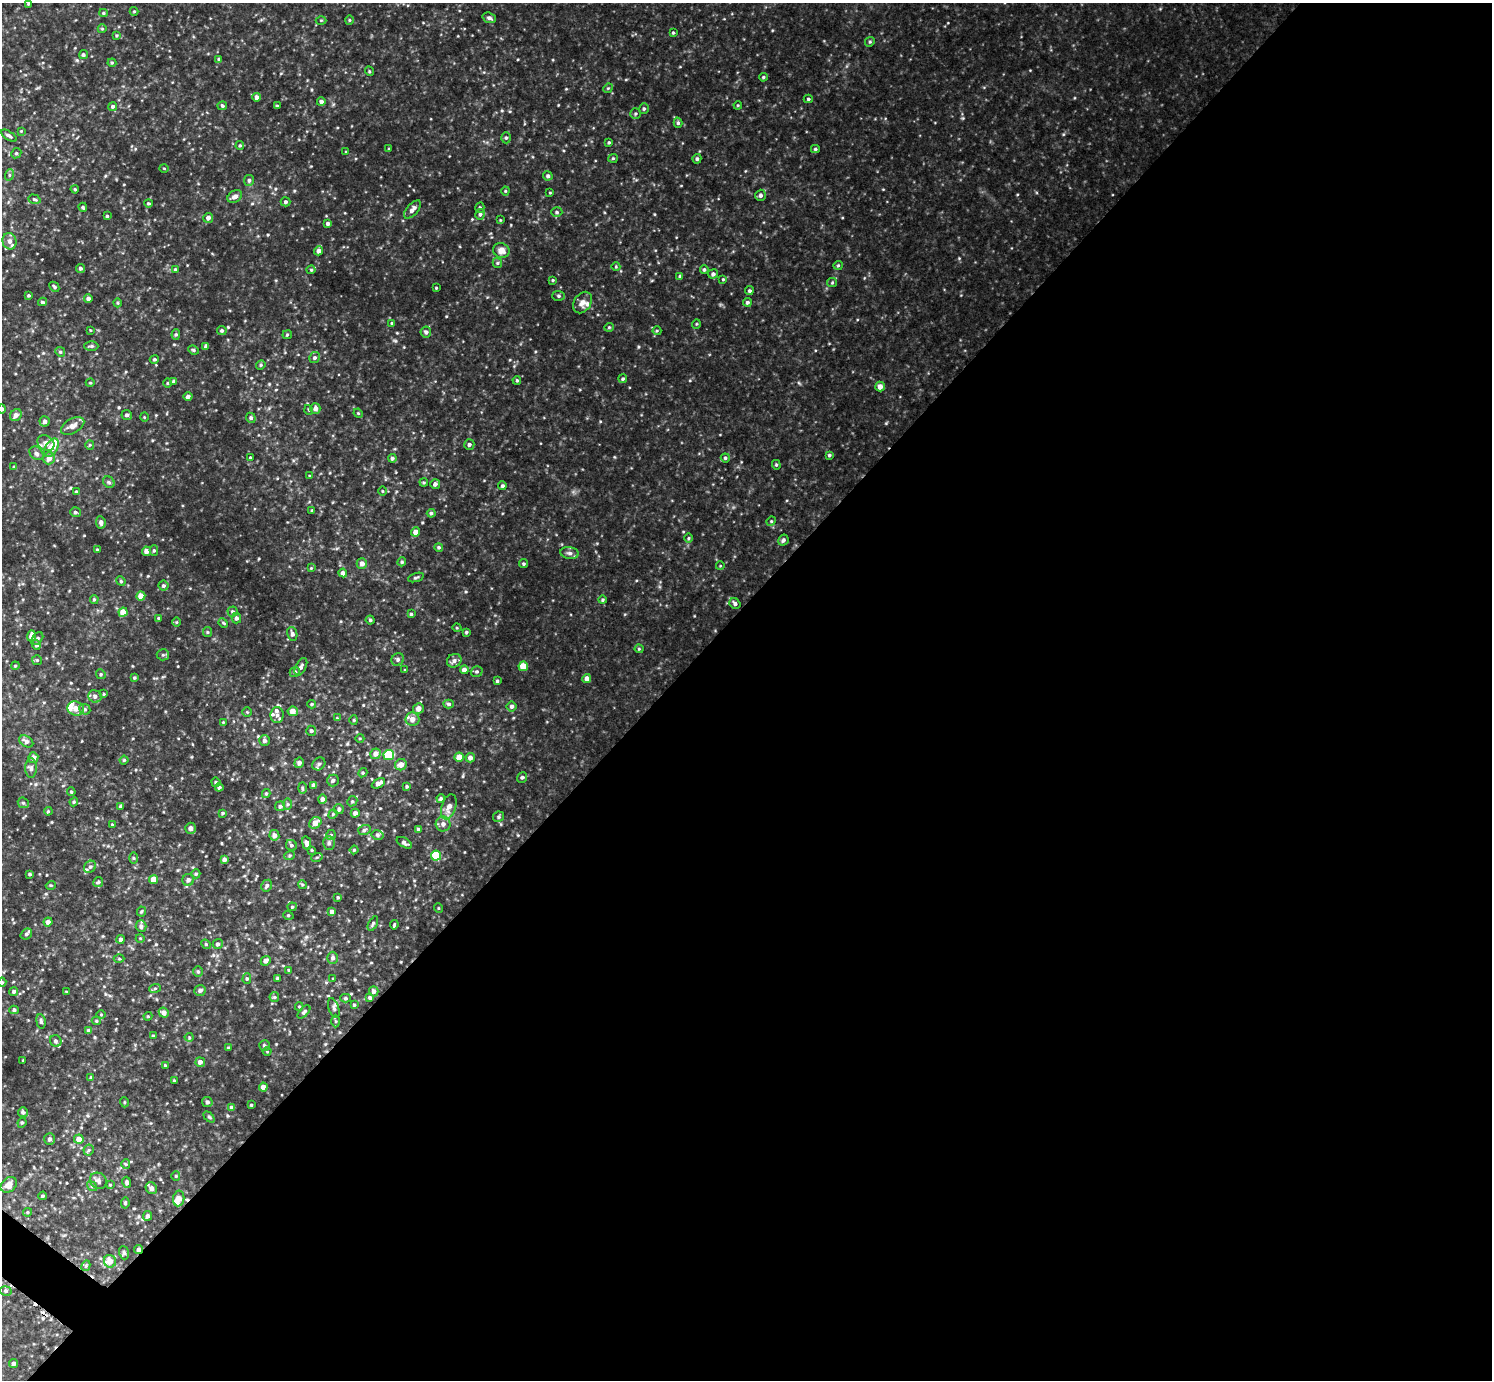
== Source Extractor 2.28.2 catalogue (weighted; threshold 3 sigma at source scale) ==
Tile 12 of 4 x 4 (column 4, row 3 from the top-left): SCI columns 4478-5967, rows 1683-3060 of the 5969 x 5973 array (HDU 1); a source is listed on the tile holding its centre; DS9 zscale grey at full resolution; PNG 1494 x 1382 px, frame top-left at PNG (2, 3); each listed source drawn as its Kron ellipse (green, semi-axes under 4 px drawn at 4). Shown black and unused: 56% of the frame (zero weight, under 3 of 5 exposures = <1% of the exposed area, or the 3 px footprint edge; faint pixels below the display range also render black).
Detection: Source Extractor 2.28.2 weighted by HDU 2 'WHT'; one run over the whole footprint, this tile lists its part. Background 0.0851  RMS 0.012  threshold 0.052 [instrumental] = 3 sigma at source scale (4.5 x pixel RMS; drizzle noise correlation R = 1.50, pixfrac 1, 0.05/0.05 arcsec/px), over >= 5 px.
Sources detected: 373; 1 cosmic-ray / hot-pixel residue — neither listed nor drawn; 11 inside a brighter listed object's ellipse — not listed separately; the other 361 listed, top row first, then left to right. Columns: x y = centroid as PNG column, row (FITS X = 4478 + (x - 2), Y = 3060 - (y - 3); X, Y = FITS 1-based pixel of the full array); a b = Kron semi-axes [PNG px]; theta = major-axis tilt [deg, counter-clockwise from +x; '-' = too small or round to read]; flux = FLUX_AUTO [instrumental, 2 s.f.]
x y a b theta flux
28 4 3 3 - 0.93
134 11 4 4 - 1.1
103 13 4 4 - 1.3
489 18 7 5 -19 3.1
321 20 5 3 - 1
349 20 4 4 - 1.2
102 29 4 4 - 1.1
673 33 4 3 - 1.2
117 35 4 3 - 1.2
870 42 5 4 - 1.5
83 55 5 4 - 1.9
219 59 4 4 - 1.6
112 63 4 4 - 1.2
369 71 5 3 - 1.1
763 77 4 3 - 1.4
608 88 5 4 - 1.3
257 97 4 4 - 4.1
808 99 4 4 - 1.5
321 102 4 4 - 3.8
738 105 4 3 - 0.97
113 106 5 4 - 2.2
222 106 5 4 - 1.9
277 106 3 3 - 1.7
644 109 5 5 - 1.9
635 114 5 5 - 1.6
678 123 5 4 - 1.8
21 131 3 3 - 0.84
9 136 9 4 -32 2.9
506 138 5 5 - 2.2
609 142 4 3 - 1.3
240 146 4 4 - 1.3
389 149 3 2 - 0.86
815 149 4 4 - 1.5
346 152 3 3 - 0.97
16 153 5 4 - 1.7
613 158 5 4 - 1.3
697 159 5 4 - 2.2
164 168 5 3 - 0.92
9 175 6 4 72 1.5
548 176 5 4 - 2.7
249 180 5 5 - 2.6
75 189 4 3 - 1.1
505 191 4 4 - 1
550 193 3 3 - 0.94
760 195 5 5 - 2.8
235 196 8 5 31 4.9
34 199 6 4 -18 1.8
286 202 5 4 - 2.3
148 203 4 3 - 1.4
83 207 4 3 - 1.3
480 208 5 4 - 1.6
412 209 11 5 47 5.4
557 212 5 5 - 1.8
480 214 5 5 - 2.4
107 216 3 3 - 1.3
208 218 5 5 - 4.1
500 220 4 4 - 0.99
328 223 4 4 - 2.8
10 241 8 7 - 4.8
501 250 8 7 - 7.2
319 251 4 4 - 4.8
497 263 5 4 - 1.5
838 265 5 4 - 1.3
616 267 4 3 - 0.93
80 268 4 4 - 2.1
175 269 4 4 - 1.6
311 270 4 4 - 1.2
704 270 4 4 - 1.8
713 274 5 4 - 2.9
680 276 4 4 - 1.3
723 279 4 3 - 1
553 280 4 3 - 1.1
832 283 5 4 - 1.3
54 287 6 3 -46 1.6
436 288 3 2 - 0.93
749 291 4 4 - 1.8
29 295 4 4 - 1.4
559 296 6 5 - 1.9
88 299 4 4 - 3.4
42 302 4 3 - 1.8
747 302 4 4 - 2.3
118 303 4 3 - 1.1
582 303 11 8 56 6.5
392 323 3 3 - 1.2
696 324 5 3 - 0.94
609 327 5 4 - 1.3
90 330 3 2 - 0.88
222 330 5 4 - 1.9
657 331 4 4 - 1.1
426 332 5 5 - 2.9
176 335 5 4 - 1.7
287 335 5 4 - 1.2
91 346 7 4 0 1.8
206 346 4 3 - 2.9
193 350 5 4 - 1.5
60 352 5 4 - 1.8
314 358 6 5 - 2.3
154 359 5 4 - 1.6
261 365 5 4 - 1.5
623 379 4 4 - 1.6
517 380 4 3 - 1.5
174 381 4 4 - 2
90 383 4 3 - 0.98
167 383 4 3 - 1
880 387 5 4 - 6.4
188 396 4 4 - 3.1
2 409 4 4 - 3.1
315 409 5 5 - 4.5
309 410 5 3 - 0.93
358 413 5 4 - 1.1
16 415 6 5 - 4.8
127 415 5 5 - 2.9
144 417 5 3 - 0.9
251 418 5 4 - 1.9
45 421 5 5 - 3.6
73 426 13 7 30 6.9
46 443 9 7 -37 6.4
90 445 4 4 - 1.3
469 445 5 5 - 2.7
52 448 10 6 60 18
36 453 8 6 -43 3.4
829 455 4 4 - 1.6
49 458 6 5 - 7.5
250 458 4 3 - 1.5
392 458 4 4 - 2.3
725 458 4 4 - 1.7
776 465 5 4 - 1.3
14 467 4 3 - 1.3
310 476 3 3 - 1
109 482 6 5 - 2
424 482 4 3 - 1.1
435 484 5 5 - 3.6
502 486 4 4 - 2.3
382 491 4 3 - 0.97
76 492 3 3 - 1.4
312 510 4 3 - 1.1
75 512 5 4 - 2
431 513 4 4 - 1.9
771 521 5 4 - 1.3
101 522 6 4 -83 3.6
415 532 4 4 - 7
689 538 5 3 - 1.2
783 540 6 5 - 2.3
439 547 4 4 - 1.7
97 549 4 3 - 0.93
154 550 5 4 - 1.5
146 551 4 4 - 6.7
570 553 9 6 -8 3.4
402 562 5 4 - 1.4
362 563 5 5 - 5.1
524 564 4 4 - 1.6
720 566 4 3 - 0.8
311 568 4 4 - 0.91
343 573 4 4 - 4.4
416 577 8 4 18 1.8
121 581 5 4 - 1.5
164 586 5 5 - 2.1
141 596 4 4 - 14
94 599 4 4 - 1.5
603 600 4 4 - 1.5
735 603 6 5 - 2.8
232 611 5 5 - 1.8
123 612 4 4 - 15
411 614 4 4 - 1.3
158 618 3 3 - 0.97
236 618 5 5 - 2.6
370 620 4 4 - 1.5
176 622 5 3 - 0.94
223 623 5 4 - 1.2
457 628 5 3 - 0.96
207 632 5 4 - 1.2
466 632 4 3 - 1.5
292 634 7 5 -77 2.9
31 636 5 4 - 6.6
37 638 7 5 47 1.8
36 645 5 4 - 3
639 649 4 4 - 1.1
163 655 6 5 - 2
398 659 6 6 - 2.6
37 660 5 5 - 1.4
454 661 7 6 - 4
15 666 4 3 - 0.97
523 666 4 4 - 23
301 667 9 5 63 3.3
405 670 4 2 - 0.79
464 670 4 4 - 6
295 672 5 4 - 1.7
477 672 6 5 - 1.8
101 674 5 4 - 1.5
134 678 3 3 - 1.3
587 678 4 4 - 5.3
497 681 3 3 - 1.5
104 694 4 4 - 1
95 696 7 6 - 4
312 704 4 3 - 1.4
449 704 5 4 - 2.2
512 706 5 5 - 3.1
418 708 5 5 - 6.7
76 709 8 7 - 8.5
85 709 6 5 - 1.9
293 711 5 5 - 7.4
247 712 5 5 - 1.3
277 715 8 6 89 3.8
337 718 4 4 - 1
412 719 7 6 - 7.7
354 720 4 4 - 1.1
223 722 3 3 - 0.81
311 731 5 5 - 2.2
360 738 4 3 - 0.98
26 741 8 5 -33 4.1
265 741 5 5 - 3.2
376 754 5 5 - 6.8
389 755 5 5 - 46
459 757 4 4 - 12
33 758 5 5 - 5
470 758 4 4 - 5.4
124 760 4 4 - 1.4
299 763 5 5 - 3.4
319 764 7 5 45 2.5
401 765 6 5 - 7.7
31 768 10 6 90 3.2
363 773 5 4 - 1.3
522 777 5 4 - 1.9
333 781 6 6 - 2.7
216 782 4 4 - 1.8
378 783 7 4 29 6.7
314 785 4 4 - 5.6
407 786 4 4 - 1.6
219 787 4 4 - 2.7
302 788 6 4 -88 1.5
71 792 4 3 - 1.4
266 793 4 4 - 1.4
441 798 4 4 - 2.1
322 799 5 4 - 3.4
352 801 5 4 - 1.7
74 802 4 4 - 1.2
23 803 6 5 - 1.8
288 804 6 4 -90 1.6
121 806 4 3 - 2.6
280 806 5 5 - 2.6
449 807 13 7 72 7.5
339 809 5 5 - 2.9
48 811 4 3 - 1.2
223 813 4 3 - 1.5
355 813 4 4 - 3.7
333 814 5 3 - 1.1
499 817 5 5 - 2
315 823 6 5 - 10
443 824 7 7 - 4.7
112 825 4 3 - 0.85
190 828 5 5 - 3.4
364 830 6 5 - 2.2
419 830 4 4 - 2.4
274 835 5 5 - 4.5
331 835 5 5 - 1.5
378 835 6 5 - 2
307 843 7 4 -78 4
329 843 7 5 90 2.4
404 843 8 4 -30 3
291 845 6 5 - 2.2
312 850 3 3 - 0.94
354 850 4 4 - 1.1
290 855 5 3 - 1.4
436 856 5 5 - 36
317 857 6 3 18 1.3
133 858 6 4 -89 1.3
224 859 4 4 - 3.7
90 867 6 5 - 2.5
30 874 3 3 - 1.6
196 874 4 4 - 1.7
154 879 4 4 - 14
188 880 6 6 - 3.7
98 882 5 4 - 1.6
51 885 5 3 - 0.95
302 885 4 4 - 1.4
267 886 6 5 - 2.7
338 897 3 3 - 1.2
292 907 4 4 - 1.2
438 908 5 3 - 0.89
141 911 5 4 - 1.5
332 911 4 4 - 3.4
288 915 5 3 - 1
48 922 4 4 - 4
373 924 8 4 62 1.7
394 925 4 3 - 1.3
141 926 6 5 - 3.1
26 934 6 5 - 2.4
140 938 4 3 - 0.89
121 939 4 4 - 2.9
206 944 5 4 - 1.3
218 944 5 5 - 2.3
333 958 6 5 - 3.2
119 959 5 3 - 1.2
266 961 5 4 - 4
289 970 4 4 - 1.1
198 972 5 5 - 1.7
247 979 5 4 - 1.6
278 979 3 3 - 2.2
333 979 3 2 - 0.88
2 982 4 4 - 1.6
155 988 6 4 20 1.5
200 990 6 5 - 3.4
14 991 4 4 - 2.3
374 991 5 4 - 3.8
66 992 3 3 - 1.1
274 997 5 5 - 1.5
345 998 5 4 - 1.6
370 998 4 4 - 2
354 1005 4 3 - 1.4
299 1007 4 4 - 1.2
334 1008 10 5 -71 2.7
14 1010 4 4 - 2.1
304 1012 8 4 48 2.1
164 1013 5 4 - 5.4
101 1015 4 3 - 0.92
148 1016 4 4 - 1.1
41 1021 7 4 -83 2.4
96 1021 5 4 - 1.4
336 1021 6 4 -88 1.6
89 1031 4 4 - 5.9
153 1036 4 4 - 1.4
189 1037 4 4 - 1.2
56 1041 6 5 - 2.3
264 1045 5 5 - 1.8
228 1048 3 3 - 0.98
267 1052 4 3 - 0.97
23 1060 3 2 - 0.76
200 1062 5 4 - 4.1
165 1065 3 3 - 1.2
91 1077 4 4 - 1.1
174 1080 3 2 - 1
263 1087 4 4 - 6.1
124 1102 5 3 - 0.96
207 1102 5 5 - 2.7
251 1105 3 3 - 1.2
232 1108 4 4 - 4.8
23 1112 5 5 - 2
209 1117 6 4 -44 1.4
22 1123 5 4 - 1.6
50 1139 6 5 - 2.8
79 1139 5 4 - 11
89 1150 5 5 - 1.7
126 1164 5 4 - 1.2
176 1176 4 4 - 1.2
98 1181 9 7 -44 3.6
127 1182 5 4 - 2.3
9 1185 9 6 43 8.8
110 1185 3 3 - 0.9
92 1186 5 4 - 1.8
151 1188 6 5 - 4
43 1196 4 3 - 1.3
179 1198 8 5 81 10
125 1203 5 4 - 1.7
27 1212 4 4 - 1.3
148 1216 5 4 - 3.6
138 1250 4 4 - 2.6
124 1253 7 5 -72 2.1
110 1261 6 6 - 10
86 1266 5 4 - 1.4
6 1291 6 4 -11 2.1
14 1364 4 4 - 3.5
Overlapping masked pixels (flux is a lower limit): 1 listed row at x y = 138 1250
Isophote crosses this tile's border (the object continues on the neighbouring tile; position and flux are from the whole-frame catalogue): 2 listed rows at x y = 2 409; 2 982
Unlisted compact peaks at least as high as the median listed source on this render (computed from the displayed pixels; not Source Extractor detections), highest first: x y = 886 423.